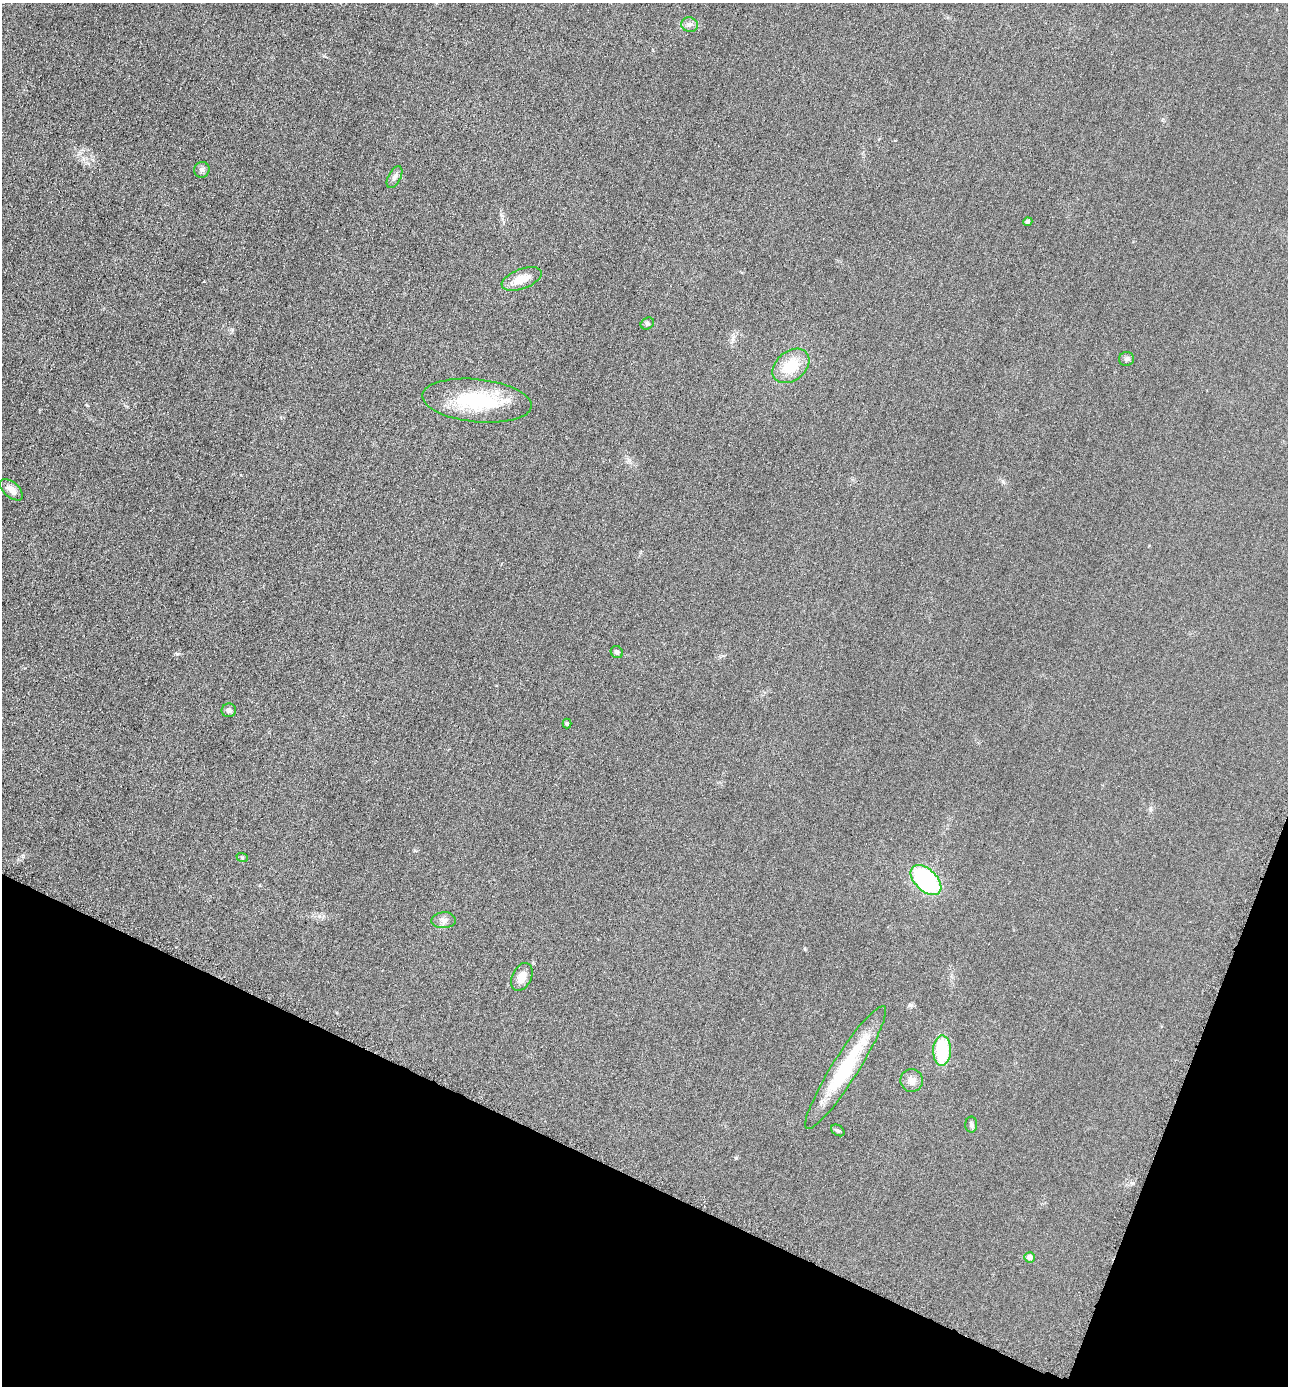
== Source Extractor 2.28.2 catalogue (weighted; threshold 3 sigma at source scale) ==
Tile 15 of 4 x 4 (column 3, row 4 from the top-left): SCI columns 2864-4149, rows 15-1398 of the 5584 x 5572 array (HDU 1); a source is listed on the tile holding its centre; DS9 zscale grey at full resolution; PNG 1290 x 1388 px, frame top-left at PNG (2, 3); each listed source drawn as its Kron ellipse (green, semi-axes under 4 px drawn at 4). Shown black and unused: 19% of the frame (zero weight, under 3 of 6 exposures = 2% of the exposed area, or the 3 px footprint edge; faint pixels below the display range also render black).
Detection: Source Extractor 2.28.2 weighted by HDU 2 'WHT'; one run over the whole footprint, this tile lists its part. Background 0.0494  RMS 0.0096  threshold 0.0393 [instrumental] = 3 sigma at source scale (4.09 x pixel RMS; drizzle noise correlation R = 1.36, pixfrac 0.8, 0.05/0.05 arcsec/px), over >= 5 px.
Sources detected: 23; all 23 listed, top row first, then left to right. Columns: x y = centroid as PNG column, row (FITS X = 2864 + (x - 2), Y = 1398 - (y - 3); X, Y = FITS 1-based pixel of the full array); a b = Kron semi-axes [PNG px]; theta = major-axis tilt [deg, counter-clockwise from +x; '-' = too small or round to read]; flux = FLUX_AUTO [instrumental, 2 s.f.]
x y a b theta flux
689 25 8 7 - 3.3
202 170 8 7 - 2.9
394 177 12 6 62 3.2
1028 222 4 4 - 2
522 279 21 10 21 14
647 324 7 5 33 1.5
1127 359 7 6 - 2.3
791 366 20 14 39 25
477 401 55 21 -6 63
11 490 14 7 -42 6.8
617 652 6 5 - 2.1
229 710 7 7 - 2.5
567 724 5 4 - 1.1
242 857 6 4 -19 1
926 880 18 11 -44 110
444 920 12 8 3 4.4
522 977 15 9 66 8.7
942 1050 15 9 89 44
846 1068 72 13 58 61
912 1080 11 11 - 5.8
971 1125 8 6 -89 2.1
838 1130 7 5 -32 1.6
1030 1257 5 5 - 4.4
Unlisted compact peaks at least as high as the median listed source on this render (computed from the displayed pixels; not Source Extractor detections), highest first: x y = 177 654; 736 1158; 232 329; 911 1005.